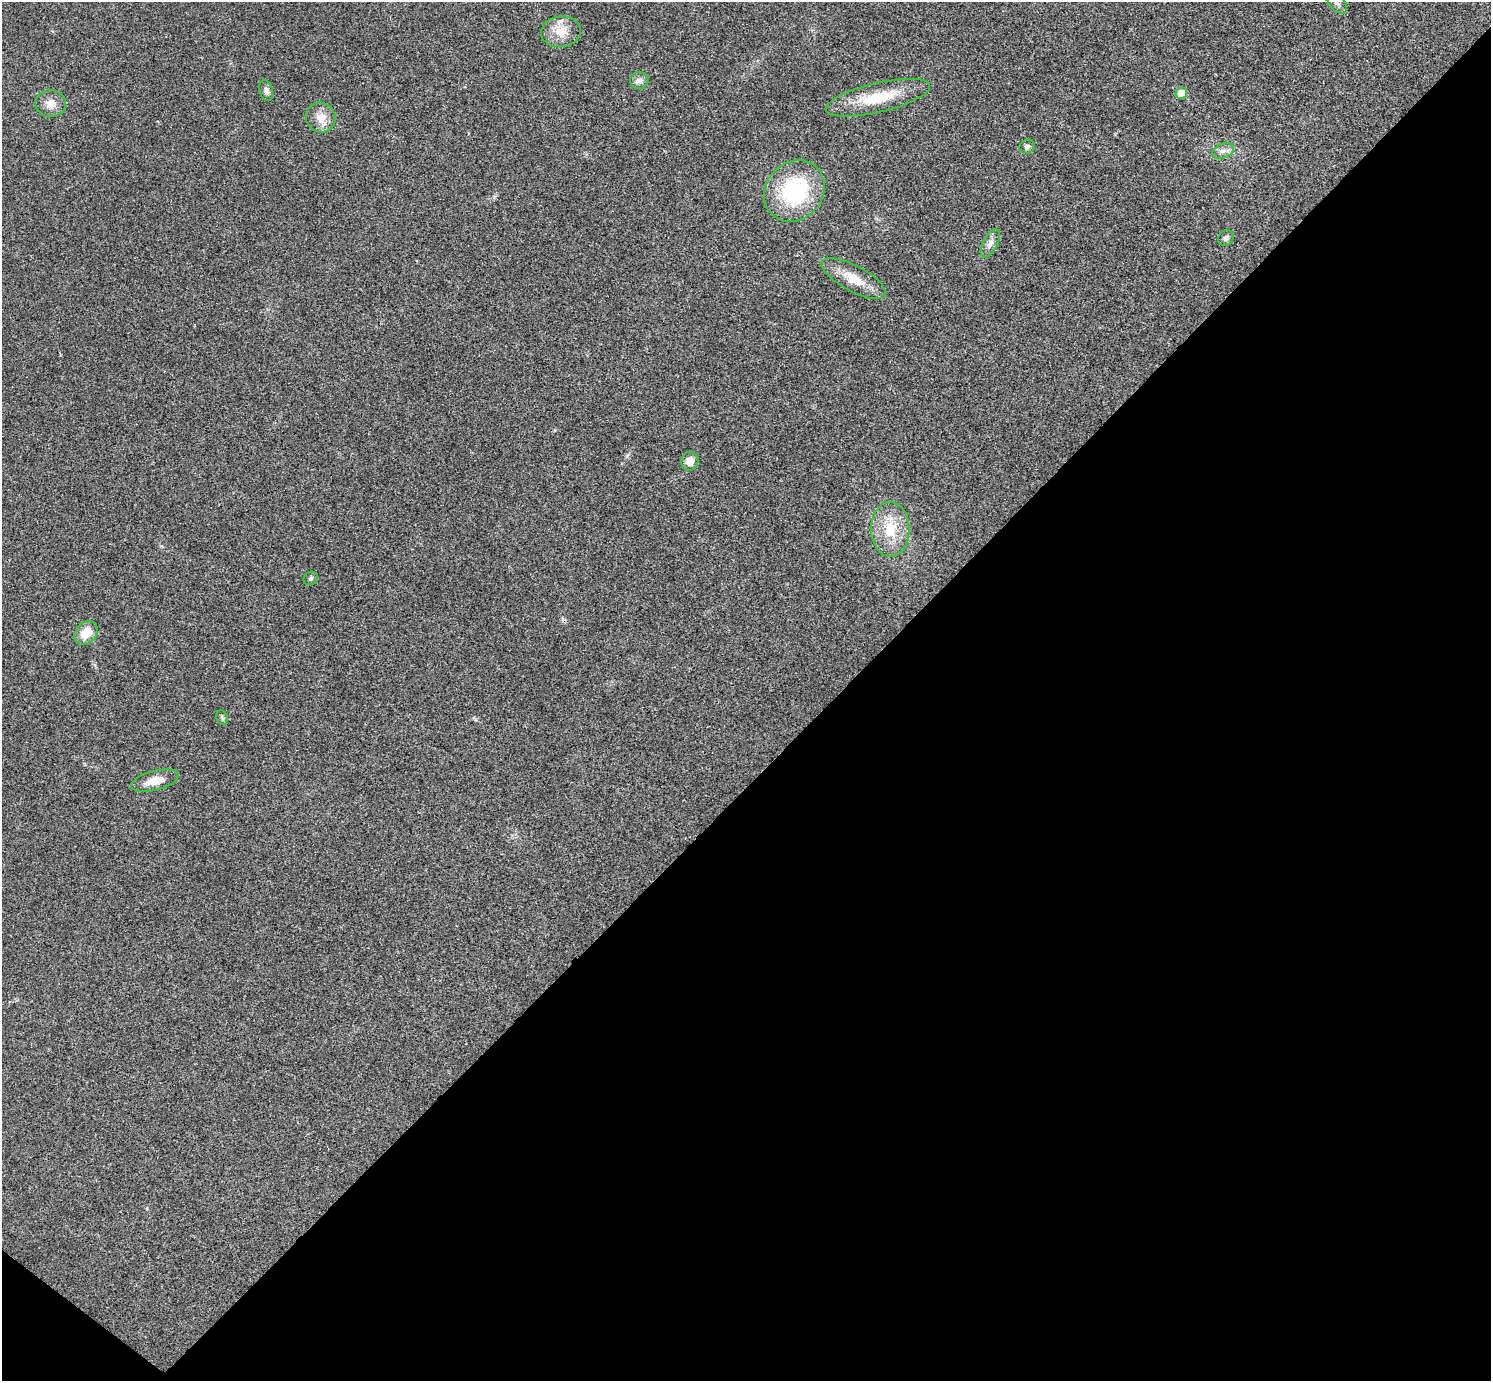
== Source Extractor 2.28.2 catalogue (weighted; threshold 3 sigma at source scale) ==
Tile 15 of 4 x 4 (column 3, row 4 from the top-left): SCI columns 2989-4477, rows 305-1683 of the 5975 x 5977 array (HDU 1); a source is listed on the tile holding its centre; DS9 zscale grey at full resolution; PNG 1493 x 1383 px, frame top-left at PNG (2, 2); each listed source drawn as its Kron ellipse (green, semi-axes under 4 px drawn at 4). Shown black and unused: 44% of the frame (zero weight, under 3 of 4 exposures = <1% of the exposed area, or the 3 px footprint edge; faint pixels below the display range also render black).
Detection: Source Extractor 2.28.2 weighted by HDU 2 'WHT'; one run over the whole footprint, this tile lists its part. Background 0.021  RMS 0.0056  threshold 0.025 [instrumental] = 3 sigma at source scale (4.5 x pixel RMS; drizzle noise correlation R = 1.50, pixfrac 1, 0.05/0.05 arcsec/px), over >= 5 px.
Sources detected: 20; all 20 listed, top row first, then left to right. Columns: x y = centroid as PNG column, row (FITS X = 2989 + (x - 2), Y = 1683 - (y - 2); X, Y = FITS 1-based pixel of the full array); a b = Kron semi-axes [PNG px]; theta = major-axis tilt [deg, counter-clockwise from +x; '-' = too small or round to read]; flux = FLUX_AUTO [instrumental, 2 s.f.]
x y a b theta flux
1337 3 13 7 -49 2.8
561 32 20 15 8 9.8
639 81 9 8 - 2.7
266 91 10 6 -75 2.5
1181 93 6 5 - 12
878 98 53 14 13 24
51 104 15 13 -5 6.1
321 118 15 14 - 7.5
1027 147 8 6 25 1.9
1223 151 11 7 23 2.8
794 191 33 28 47 52
1226 238 8 7 - 1.6
990 243 15 7 62 3.5
854 279 36 13 -28 13
690 461 9 8 - 4.8
890 529 27 19 -89 19
311 578 7 6 - 1.2
86 633 13 10 46 9.5
222 718 7 5 -69 1
155 781 24 9 15 8.7
Isophote crosses this tile's border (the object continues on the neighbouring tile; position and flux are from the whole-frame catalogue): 1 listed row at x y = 1337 3